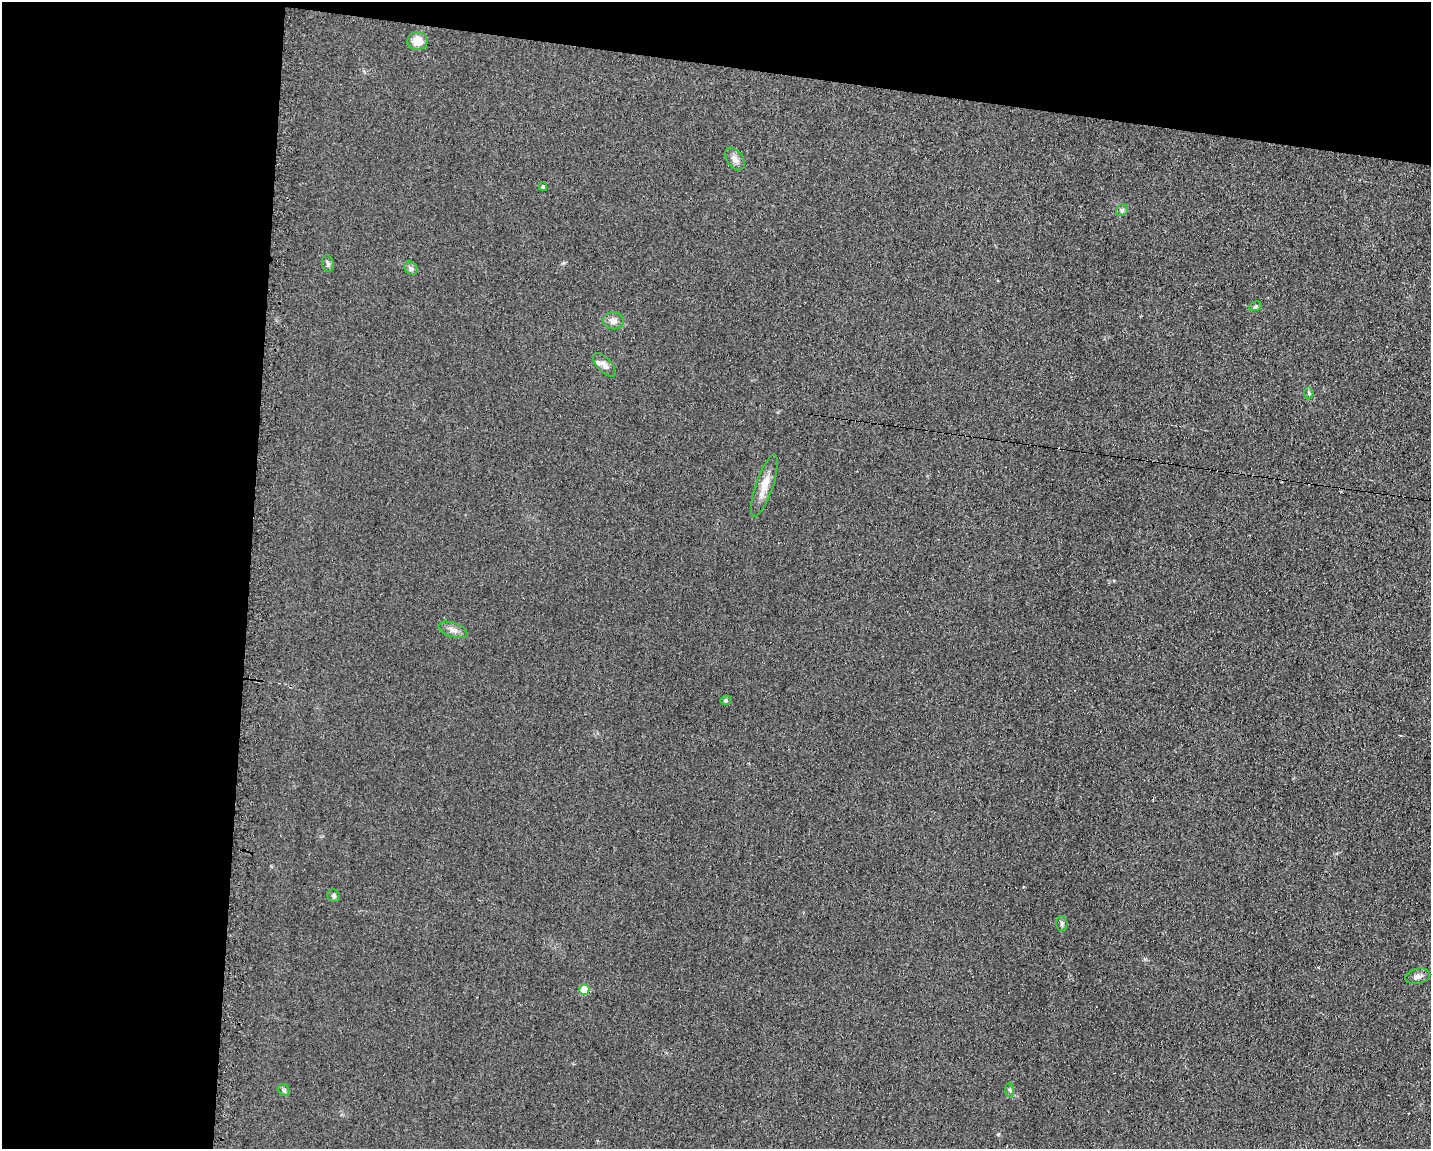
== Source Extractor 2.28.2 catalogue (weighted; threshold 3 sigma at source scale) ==
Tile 1 of 3 x 4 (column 1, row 1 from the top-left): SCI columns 118-1546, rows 3441-4587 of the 4643 x 4587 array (HDU 1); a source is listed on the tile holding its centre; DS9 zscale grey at full resolution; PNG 1433 x 1151 px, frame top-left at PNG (2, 2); each listed source drawn as its Kron ellipse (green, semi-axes under 4 px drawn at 4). Shown black and unused: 23% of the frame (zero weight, under 2 of 3 exposures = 2% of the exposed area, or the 3 px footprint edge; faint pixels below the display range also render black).
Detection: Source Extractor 2.28.2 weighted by HDU 2 'WHT'; one run over the whole footprint, this tile lists its part. Background 0.0621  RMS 0.0099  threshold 0.0448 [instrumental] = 3 sigma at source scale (4.5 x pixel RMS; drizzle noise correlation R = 1.50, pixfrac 1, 0.05/0.05 arcsec/px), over >= 5 px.
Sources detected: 20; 1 inside a brighter listed object's ellipse — not listed separately; the other 19 listed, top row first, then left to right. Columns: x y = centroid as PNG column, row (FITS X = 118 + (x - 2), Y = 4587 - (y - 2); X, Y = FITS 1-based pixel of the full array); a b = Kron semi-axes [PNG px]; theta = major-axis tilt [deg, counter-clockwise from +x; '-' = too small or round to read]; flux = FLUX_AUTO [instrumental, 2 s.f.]
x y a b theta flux
417 41 10 9 - 14
735 159 12 8 -55 5.1
543 187 4 3 - 1.5
1122 210 7 5 47 2
328 264 8 6 -74 2.2
411 268 7 6 - 2.4
1255 306 6 4 23 1.6
613 321 10 8 -5 5.4
604 365 15 7 -47 5.2
1309 393 5 5 - 1.5
764 486 32 8 71 13
453 630 15 7 -19 5.2
726 700 5 5 - 1.4
334 896 6 6 - 2
1062 923 7 5 -89 2
1418 976 12 7 14 4.7
584 990 5 5 - 22
284 1090 7 5 -45 1.8
1010 1090 6 4 -89 1.8